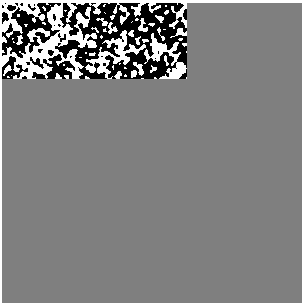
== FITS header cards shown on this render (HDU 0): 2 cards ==
NAXIS1  =                  300
NAXIS2  =                  300

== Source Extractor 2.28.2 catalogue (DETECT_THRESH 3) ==
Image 300 x 300 px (HDU 0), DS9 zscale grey, 1 PNG px = 1 image px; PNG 304 x 304 px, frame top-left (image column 1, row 300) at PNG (2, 3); no overlay
Background 0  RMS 0.33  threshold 0.983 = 3 sigma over >= 5 px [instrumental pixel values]
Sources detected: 14; all 14 listed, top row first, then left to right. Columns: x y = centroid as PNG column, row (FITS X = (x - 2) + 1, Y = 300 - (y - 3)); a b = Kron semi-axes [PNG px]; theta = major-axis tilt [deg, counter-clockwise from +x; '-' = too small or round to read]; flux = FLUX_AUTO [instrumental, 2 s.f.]
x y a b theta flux
88 12 4 3 - 32
49 15 5 4 - 33
42 17 4 3 - 56
85 22 4 3 - 37
104 23 3 2 - 19
15 28 4 4 - 34
180 31 4 3 - 26
94 35 3 3 - 35
27 48 4 3 - 19
180 64 4 4 - 43
133 73 4 4 - 76
178 73 6 6 - 120
74 77 5 3 - 19
162 78 4 2 - 26